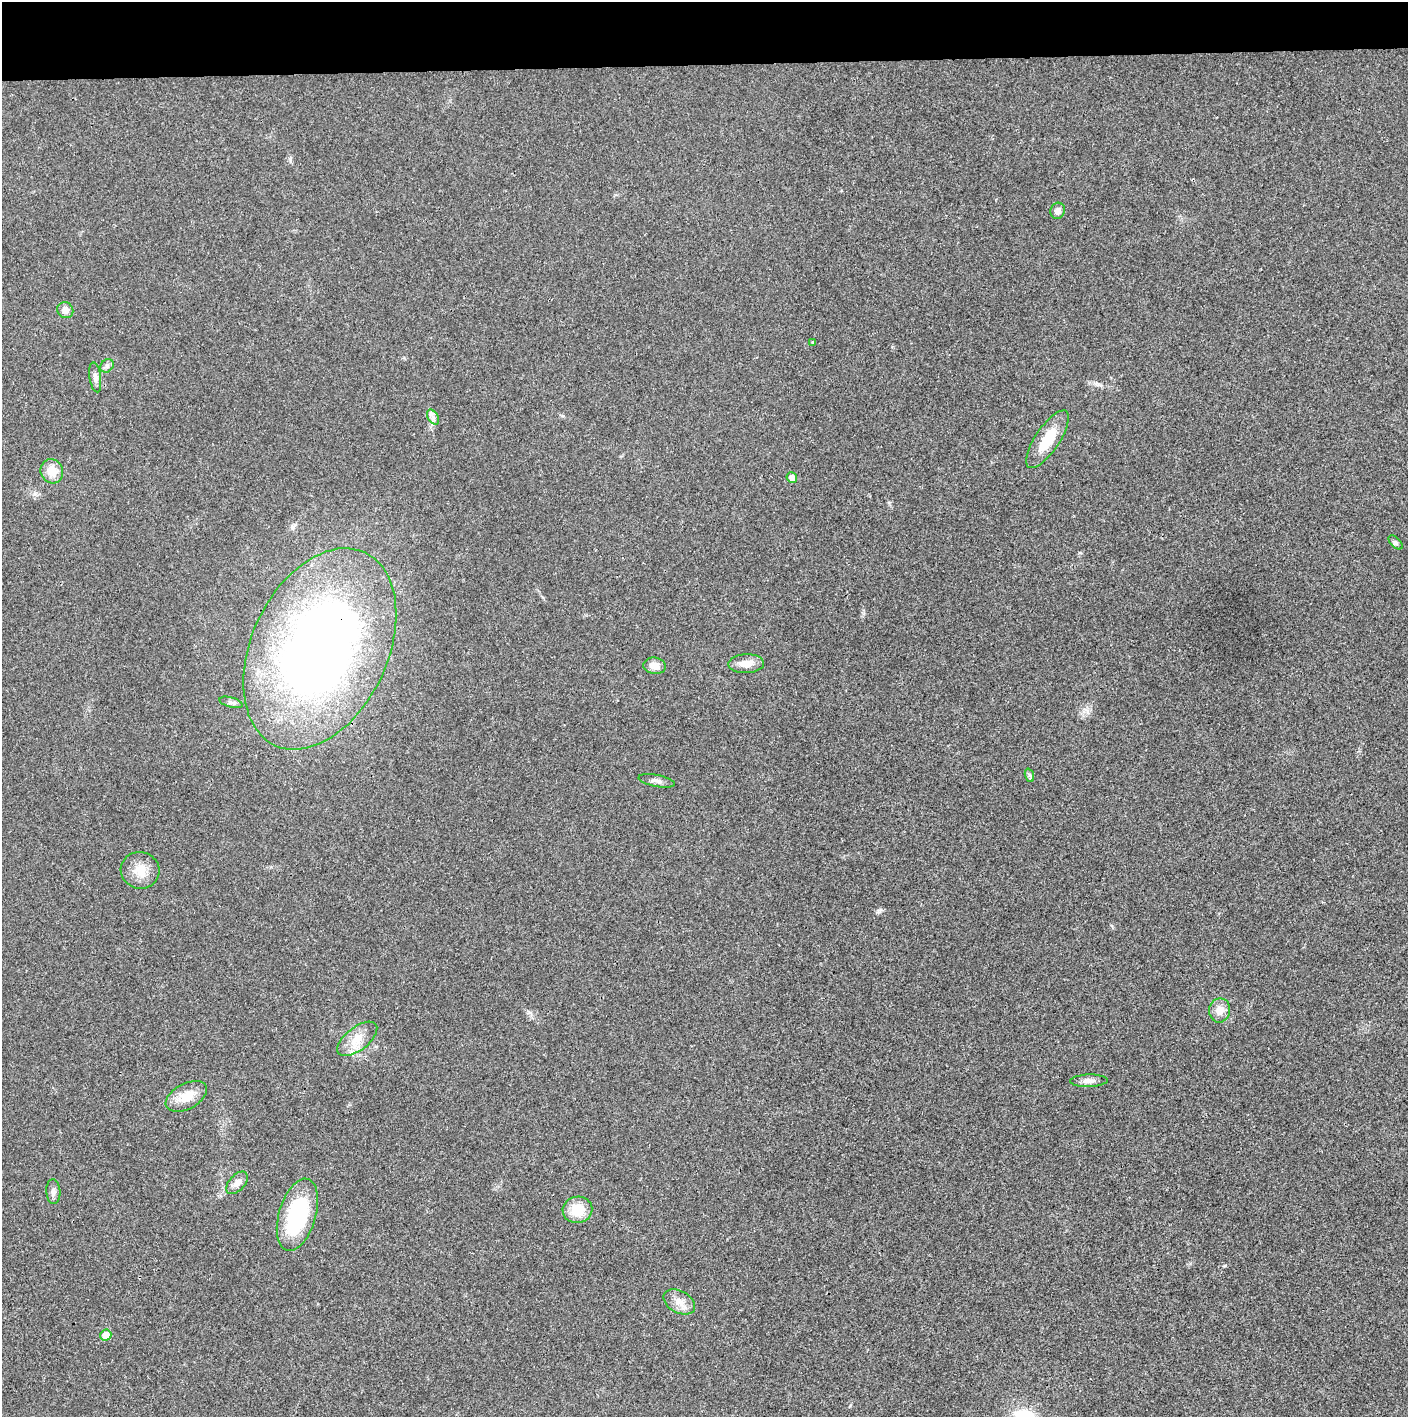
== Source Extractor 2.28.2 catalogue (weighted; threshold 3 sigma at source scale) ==
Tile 2 of 3 x 3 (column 2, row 1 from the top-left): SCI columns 1409-2814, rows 2831-4245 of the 4237 x 4245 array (HDU 1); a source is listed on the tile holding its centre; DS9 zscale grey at full resolution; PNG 1410 x 1419 px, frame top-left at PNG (2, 2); each listed source drawn as its Kron ellipse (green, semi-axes under 4 px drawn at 4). Shown black and unused: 4% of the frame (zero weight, under 3 of 4 exposures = <1% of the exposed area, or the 3 px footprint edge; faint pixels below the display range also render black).
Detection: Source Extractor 2.28.2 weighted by HDU 2 'WHT'; one run over the whole footprint, this tile lists its part. Background 0.0191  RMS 0.0053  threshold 0.0237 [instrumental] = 3 sigma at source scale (4.5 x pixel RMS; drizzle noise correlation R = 1.50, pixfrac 1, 0.05/0.05 arcsec/px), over >= 5 px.
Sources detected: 28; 1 inside a brighter listed object's ellipse — not listed separately; the other 27 listed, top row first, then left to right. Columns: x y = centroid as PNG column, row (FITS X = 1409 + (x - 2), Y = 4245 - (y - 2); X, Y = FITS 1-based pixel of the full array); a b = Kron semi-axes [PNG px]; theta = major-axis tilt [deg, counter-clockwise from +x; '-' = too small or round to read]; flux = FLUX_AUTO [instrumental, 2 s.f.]
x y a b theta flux
1058 211 8 7 - 2.4
65 310 8 7 - 3.3
813 342 3 3 - 0.52
107 366 7 6 - 1.4
95 377 15 5 -82 2.3
433 417 8 5 -59 1.8
1048 439 34 12 56 16
52 471 12 11 - 7.2
792 478 5 5 - 4.2
1396 542 8 5 -45 1.2
320 649 106 68 65 410
746 664 18 9 2 6.1
655 666 11 8 -6 4.7
231 702 12 5 -15 1.4
1029 775 7 4 -71 0.94
657 781 18 6 -11 2.4
140 870 19 18 - 8.7
1220 1010 12 10 80 5.7
357 1039 24 11 38 8.3
1089 1081 19 6 1 3
186 1096 22 12 28 9.2
237 1183 13 8 47 3.5
53 1192 12 7 -87 2.1
577 1210 15 13 12 11
297 1215 37 18 74 49
679 1302 17 11 -29 5.5
106 1335 5 5 - 6.5
Overlapping masked pixels (flux is a lower limit): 1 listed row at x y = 320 649
Unlisted compact peaks at least as high as the median listed source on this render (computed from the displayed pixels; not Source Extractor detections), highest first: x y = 878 911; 1224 1266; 290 159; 1087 711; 35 493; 850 1406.